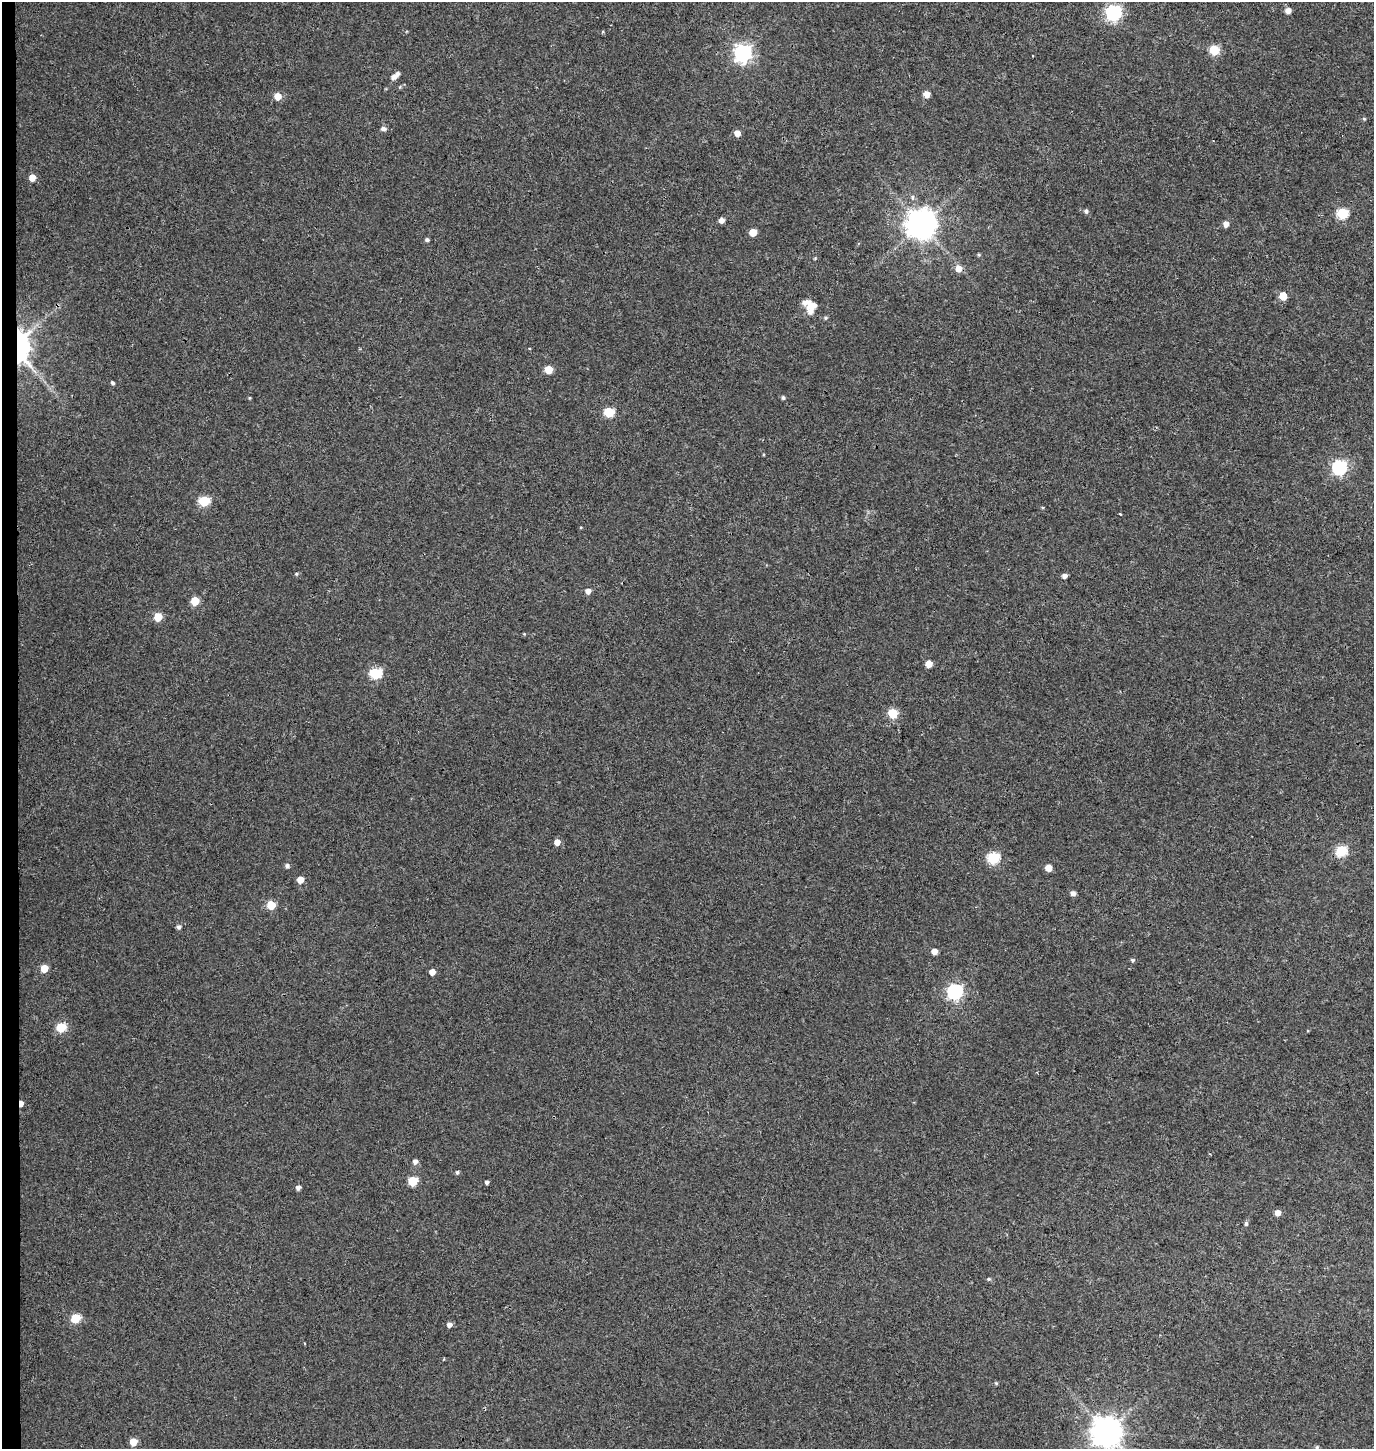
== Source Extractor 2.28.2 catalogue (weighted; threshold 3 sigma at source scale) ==
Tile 4 of 3 x 3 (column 1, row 2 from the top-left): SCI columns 271-1642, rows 1461-2907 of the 4656 x 4358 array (HDU 1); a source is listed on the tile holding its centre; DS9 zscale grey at full resolution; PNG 1376 x 1451 px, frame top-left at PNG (2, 2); no overlay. Shown black and unused: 1% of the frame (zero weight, under 3 of 4 exposures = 5% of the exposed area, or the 3 px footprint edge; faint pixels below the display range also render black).
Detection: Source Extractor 2.28.2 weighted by HDU 2 'WHT'; one run over the whole footprint, this tile lists its part. Background 0.0327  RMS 0.0043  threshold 0.0193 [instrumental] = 3 sigma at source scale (4.5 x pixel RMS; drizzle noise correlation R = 1.50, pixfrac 1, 0.0396/0.0396 arcsec/px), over >= 5 px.
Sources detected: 71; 2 inside a brighter listed object's ellipse — not listed separately; the other 69 listed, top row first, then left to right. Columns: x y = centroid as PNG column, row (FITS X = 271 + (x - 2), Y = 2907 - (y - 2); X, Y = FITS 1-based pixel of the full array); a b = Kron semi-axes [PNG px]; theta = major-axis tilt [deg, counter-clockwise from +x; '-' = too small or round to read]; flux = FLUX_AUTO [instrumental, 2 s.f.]
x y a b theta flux
1288 11 5 5 - 2.8
1113 12 7 6 - 100
1214 50 6 5 - 22
743 53 7 7 - 160
393 77 7 6 - 1.8
927 94 5 5 - 4.2
277 96 5 5 - 5.7
1364 119 5 4 - 0.46
383 129 8 6 -3 1.3
737 133 6 5 - 3.1
32 178 5 5 - 5.1
1086 211 5 5 - 1
1342 213 6 6 - 33
721 220 5 5 - 2.4
921 224 9 9 - 660
1226 224 5 5 - 2.6
753 232 5 5 - 8.2
427 240 4 4 - 0.89
979 255 5 3 - 0.48
958 269 7 6 - 3.5
1283 296 5 5 - 8.8
813 307 19 12 53 4.9
21 346 26 12 -87 55
548 370 5 5 - 11
112 383 4 4 - 0.87
250 398 5 3 - 0.37
783 398 4 4 - 0.87
608 412 6 5 - 23
1339 467 6 6 - 89
204 501 6 5 - 28
1120 514 3 2 - 0.54
296 574 5 4 - 0.6
1064 576 5 4 - 1.9
588 591 5 5 - 2.6
195 601 5 5 - 13
158 617 5 5 - 10
929 664 5 5 - 5.9
375 673 6 6 - 40
892 713 5 5 - 20
557 842 5 5 - 3.8
1341 850 6 6 - 33
993 858 6 6 - 42
287 866 5 5 - 1.3
1048 868 5 5 - 5.5
300 880 5 5 - 5.4
1073 893 5 5 - 1.7
271 905 5 5 - 15
179 927 5 5 - 1.3
934 951 5 5 - 3.2
1132 960 5 4 - 0.64
44 968 5 5 - 9.1
432 972 5 4 - 3.4
955 991 6 6 - 100
61 1027 5 5 - 21
21 1104 5 3 - 3.4
415 1162 5 5 - 2
457 1172 4 4 - 0.89
412 1181 5 5 - 19
487 1182 4 4 - 1.1
298 1188 4 4 - 2
1277 1213 5 5 - 3.2
1246 1223 5 5 - 0.89
989 1279 5 4 - 0.64
75 1318 5 5 - 19
449 1325 5 5 - 2
996 1383 5 4 - 0.5
1106 1432 9 9 - 670
133 1442 5 5 - 7.9
1317 1447 5 4 - 0.73
Overlapping masked pixels (flux is a lower limit): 2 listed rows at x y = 21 346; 21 1104
Isophote crosses this tile's border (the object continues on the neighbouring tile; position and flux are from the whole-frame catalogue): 1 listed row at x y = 1106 1432